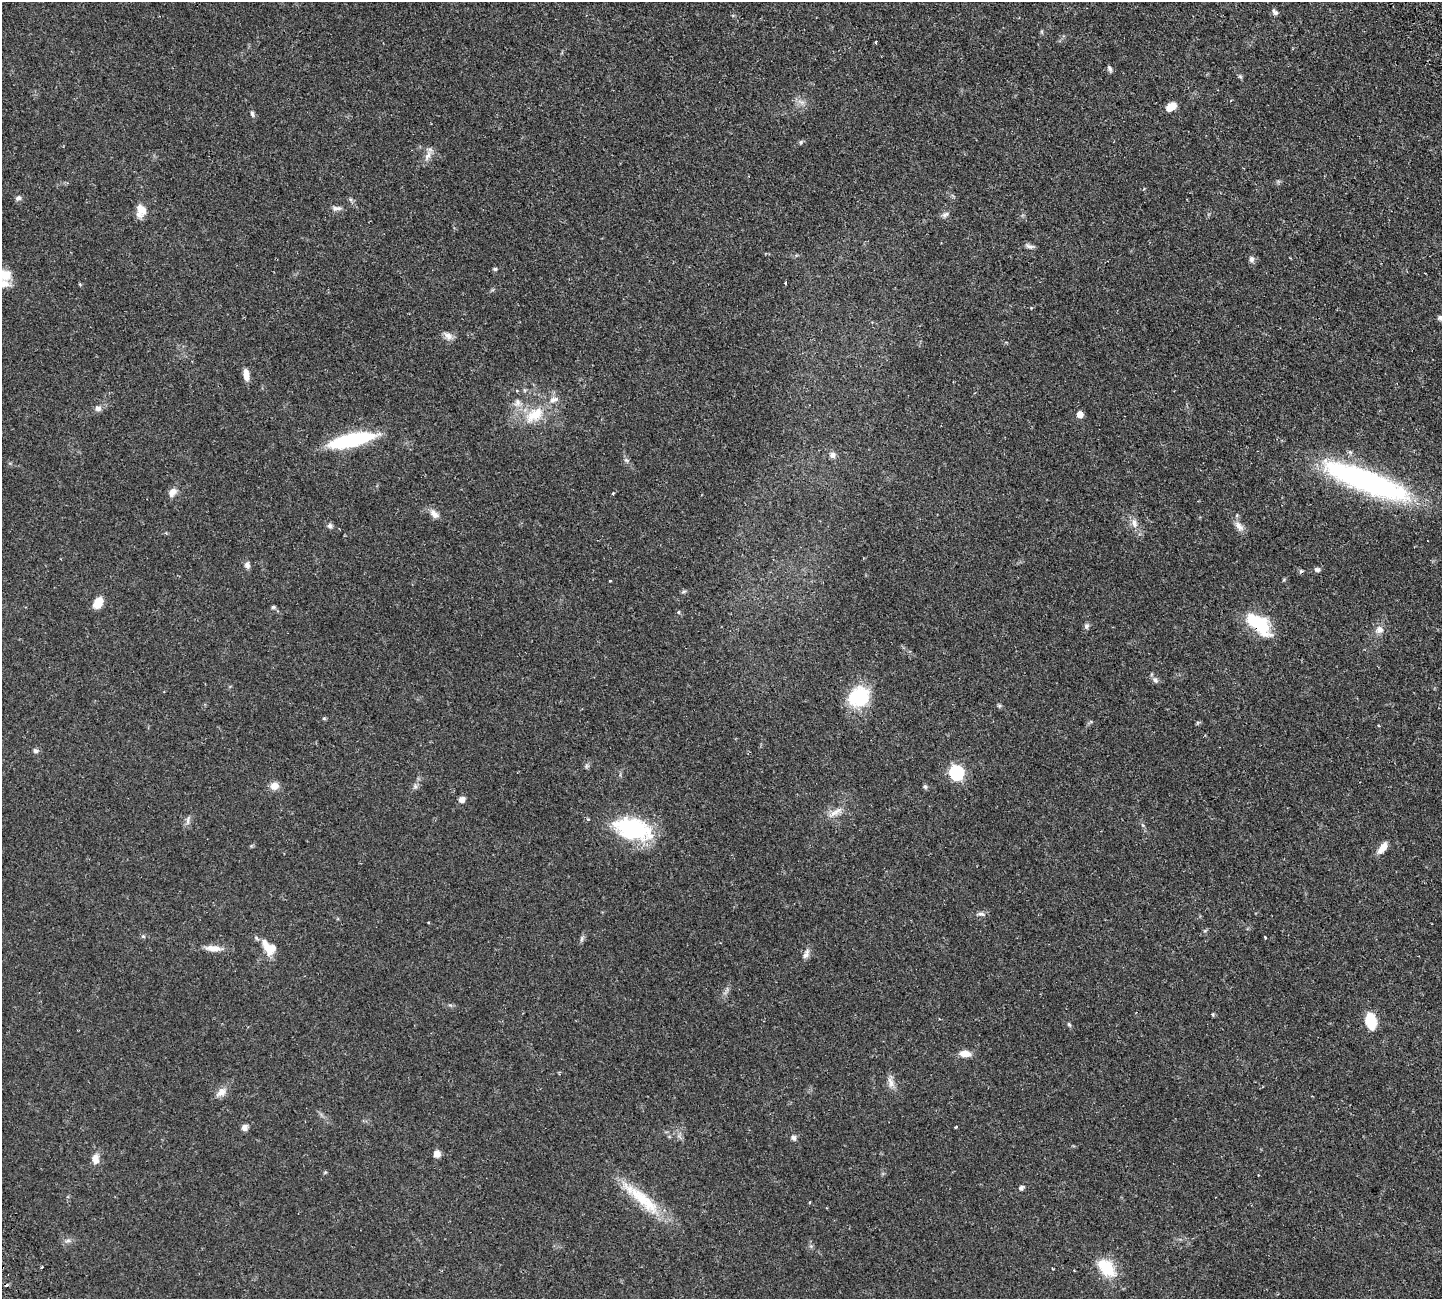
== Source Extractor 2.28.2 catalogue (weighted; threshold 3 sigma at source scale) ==
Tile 10 of 4 x 4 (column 2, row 3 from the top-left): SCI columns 1667-3106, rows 1639-2935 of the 6318 x 6308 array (HDU 1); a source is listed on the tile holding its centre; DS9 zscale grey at full resolution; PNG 1444 x 1301 px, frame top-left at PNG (2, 2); no overlay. Shown black and unused: <1% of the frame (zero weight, under 2 of 3 exposures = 12% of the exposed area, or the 3 px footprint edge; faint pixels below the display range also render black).
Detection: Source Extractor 2.28.2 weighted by HDU 2 'WHT'; one run over the whole footprint, this tile lists its part. Background 0.0538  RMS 0.0053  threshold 0.0238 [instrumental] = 3 sigma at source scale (4.5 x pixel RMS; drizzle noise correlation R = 1.50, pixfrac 1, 0.05/0.05 arcsec/px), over >= 5 px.
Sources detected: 88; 1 inside a brighter object's white glare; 2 cosmic-ray / hot-pixel residue — not listed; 3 inside a brighter listed object's ellipse — not listed separately; the other 82 listed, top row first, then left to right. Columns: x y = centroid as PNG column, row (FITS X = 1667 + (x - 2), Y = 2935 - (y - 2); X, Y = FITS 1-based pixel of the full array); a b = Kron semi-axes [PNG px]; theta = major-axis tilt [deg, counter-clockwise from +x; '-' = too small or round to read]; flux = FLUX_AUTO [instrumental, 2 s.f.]
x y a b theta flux
1274 12 9 6 -48 1.4
875 42 3 2 - 0.57
1110 69 9 5 -64 1.1
1240 76 6 4 -20 0.67
1231 101 4 2 - 0.41
1171 107 11 7 37 5.5
252 114 8 5 -80 1
801 142 6 4 89 0.64
428 156 14 5 67 2.7
18 198 8 6 25 1.4
337 208 13 5 -3 1.9
141 210 14 10 -83 5.9
945 214 9 6 39 1.4
1030 246 11 5 -17 1.6
1251 259 7 6 - 1.9
495 269 5 5 - 0.73
785 283 3 3 - 0.68
3 284 17 9 -8 5
1441 318 8 6 -28 1.6
448 336 12 8 -40 2.7
246 375 13 6 -84 3.8
517 402 12 9 81 3.1
98 408 8 7 - 1.8
1080 414 5 5 - 6
534 415 30 16 31 15
350 440 47 12 13 42
832 455 8 8 - 2
1366 481 98 21 -21 110
172 492 10 7 50 3.5
613 494 4 3 - 0.62
434 514 13 9 -47 2.9
1134 523 14 8 -72 3.4
330 526 7 6 - 1.3
1239 526 15 8 -48 3.1
61 559 3 2 - 0.3
247 565 9 7 -74 1.7
1317 569 7 6 - 1.3
610 581 3 2 - 0.52
683 592 7 3 19 0.69
98 603 14 9 57 5.5
273 607 6 4 1 0.81
678 612 5 4 - 0.56
1253 620 19 11 -24 20
1086 626 8 6 79 1.2
1379 630 11 11 - 3.1
1155 680 8 6 -33 1.4
859 697 22 18 25 27
999 706 5 5 - 0.73
324 718 5 5 - 0.6
36 751 8 6 -22 1.3
957 772 7 6 - 87
274 786 9 8 - 4.4
415 786 6 6 - 1.2
925 787 6 5 - 0.87
462 799 7 6 - 2.5
836 811 16 6 31 3.4
188 821 12 4 80 1.3
631 828 46 27 -16 39
1382 848 16 7 53 4.5
980 914 11 5 -2 1.6
143 936 5 5 - 0.74
1265 937 3 2 - 0.61
582 939 9 4 81 1
213 948 19 7 -5 4.8
270 948 16 14 -14 7.5
806 954 16 6 65 2.2
1371 1021 16 10 -79 13
1069 1024 7 4 -54 0.79
965 1054 11 7 -5 5.4
891 1082 16 7 -76 3.1
221 1092 16 9 44 3.6
244 1127 7 7 - 2
956 1127 3 3 - 0.49
793 1138 7 7 - 1.3
437 1154 8 8 - 2.9
95 1159 13 9 88 3.8
1258 1175 3 2 - 0.63
1021 1188 5 5 - 1.4
642 1199 68 13 -40 22
68 1241 9 4 8 1.2
42 1267 3 2 - 0.52
1106 1268 26 16 -46 14
Overlapping masked pixels (flux is a lower limit): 1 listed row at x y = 1253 620
Isophote crosses this tile's border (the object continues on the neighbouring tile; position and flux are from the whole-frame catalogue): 2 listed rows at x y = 3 284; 1441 318